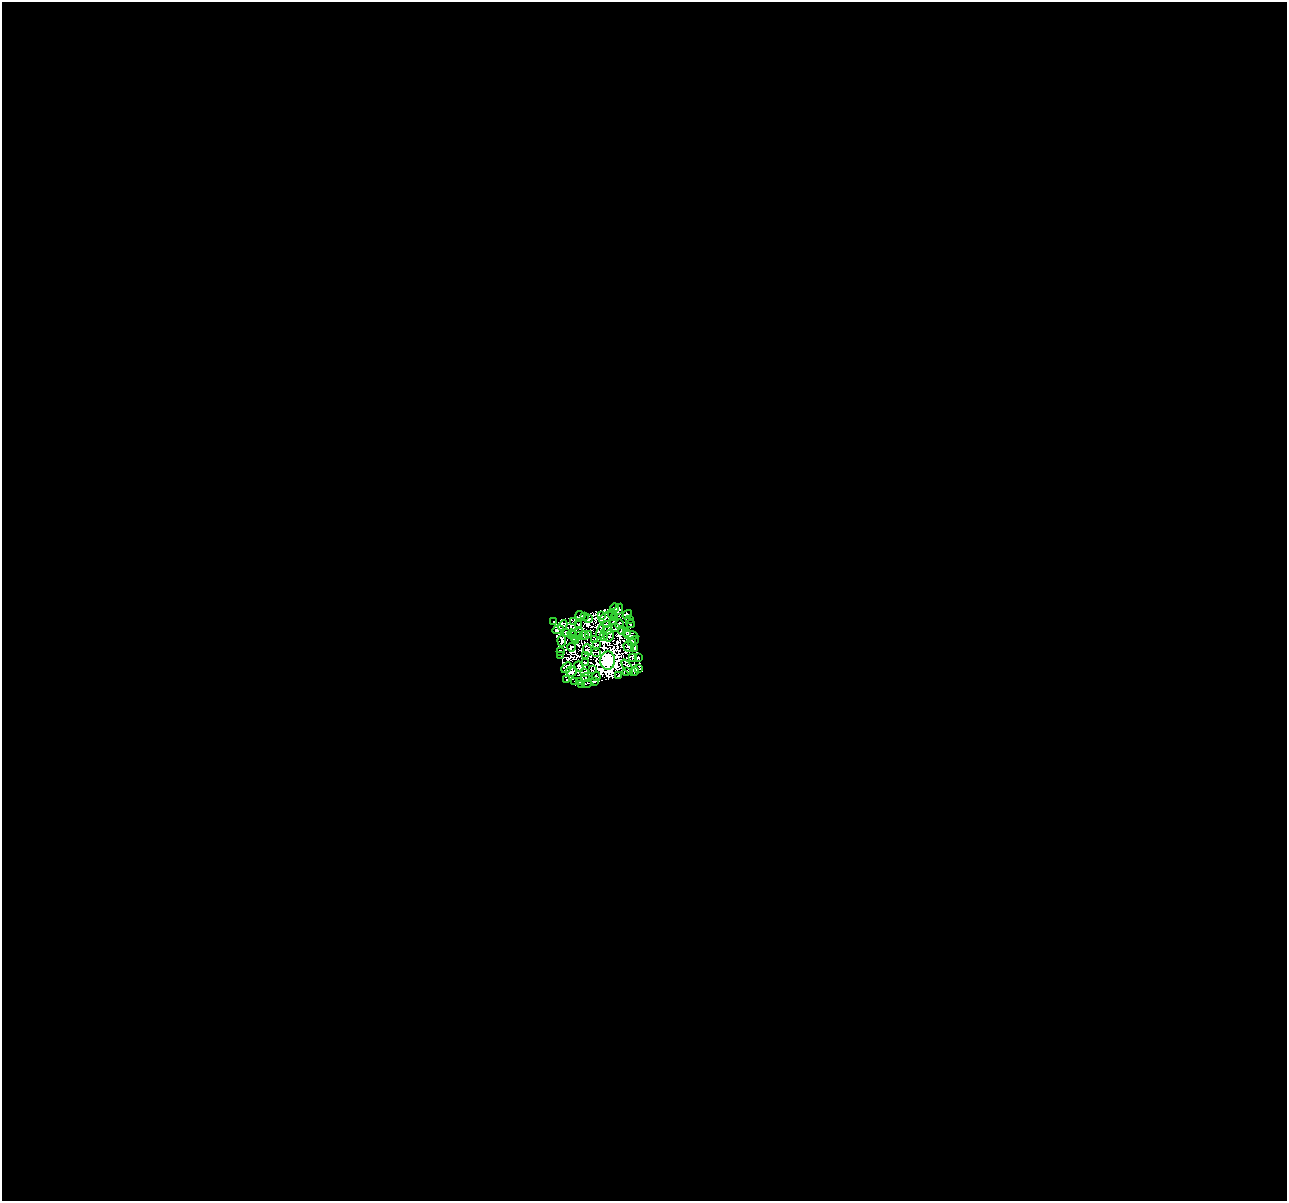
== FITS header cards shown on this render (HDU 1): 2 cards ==
NAXIS1  =                 1285
NAXIS2  =                 1199

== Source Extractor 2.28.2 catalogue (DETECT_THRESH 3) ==
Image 1285 x 1199 px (HDU 1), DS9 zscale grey, 1 PNG px = 1 image px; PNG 1289 x 1203 px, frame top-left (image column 1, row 1199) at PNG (2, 2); each listed source drawn as its Kron ellipse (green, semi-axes under 4 px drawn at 4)
Background 1.3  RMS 1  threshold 3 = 3 sigma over >= 5 px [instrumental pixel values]
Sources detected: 80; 9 with non-positive FLUX_AUTO (blend fragments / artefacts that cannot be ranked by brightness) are neither listed nor drawn; the other 71 listed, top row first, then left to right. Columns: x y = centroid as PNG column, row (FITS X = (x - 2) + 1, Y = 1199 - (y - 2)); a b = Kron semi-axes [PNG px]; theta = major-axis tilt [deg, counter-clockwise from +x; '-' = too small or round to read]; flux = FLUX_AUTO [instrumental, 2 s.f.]
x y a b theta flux
614 608 4 3 - 37
619 609 6 3 61 120
612 613 4 2 - 87
580 615 4 3 - 110
627 615 5 3 - 73
585 616 2 2 - 43
601 616 4 3 - 150
606 617 7 2 33 68
615 618 3 2 - 24
588 619 4 2 - 44
629 619 4 3 - 42
554 621 2 2 - 47
614 621 3 2 - 20
574 622 2 2 - 64
579 624 4 2 - 44
607 624 2 2 - 45
619 624 5 3 - 21
631 624 4 2 - 73
563 626 6 4 65 25
615 628 4 2 - 42
558 630 6 3 10 26
607 630 5 3 - 100
622 630 4 2 - 11
601 632 7 2 81 26
626 632 4 2 - 120
565 633 3 2 - 90
572 634 5 2 - 33
576 634 8 2 29 31
588 634 3 2 - 21
631 635 8 4 -9 240
579 636 3 2 - 62
584 636 4 2 - 83
609 636 6 5 - 110
603 637 3 2 - 68
574 638 4 2 - 73
595 639 3 2 - 53
562 640 6 2 82 11
635 640 4 2 - 63
575 641 3 2 - 51
632 642 3 2 - 54
597 645 3 3 - 34
629 646 6 5 - 64
571 647 4 2 - 19
635 649 3 2 - 62
588 650 5 3 - 78
560 651 3 2 - 80
596 652 5 2 - 72
561 655 3 2 - 14
585 655 3 2 - 59
633 657 4 3 - 32
638 657 3 2 - 92
608 661 9 7 88 55000
585 663 4 2 - 75
579 667 5 3 - 18
627 667 8 2 -57 48
567 668 6 4 47 28
638 668 4 2 - 14
592 670 4 2 - 21
634 671 5 2 - 7.5
571 672 5 4 - 89
627 672 2 2 - 14
585 673 3 3 - 57
596 676 5 2 - 24
619 676 3 3 - 47
585 678 4 2 - 34
566 680 3 3 - 61
574 681 2 2 - 18
595 681 4 2 - 8.8
580 682 2 2 - 28
587 684 5 2 - 87
582 685 3 2 - 33
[9 non-positive-flux detections neither listed nor drawn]